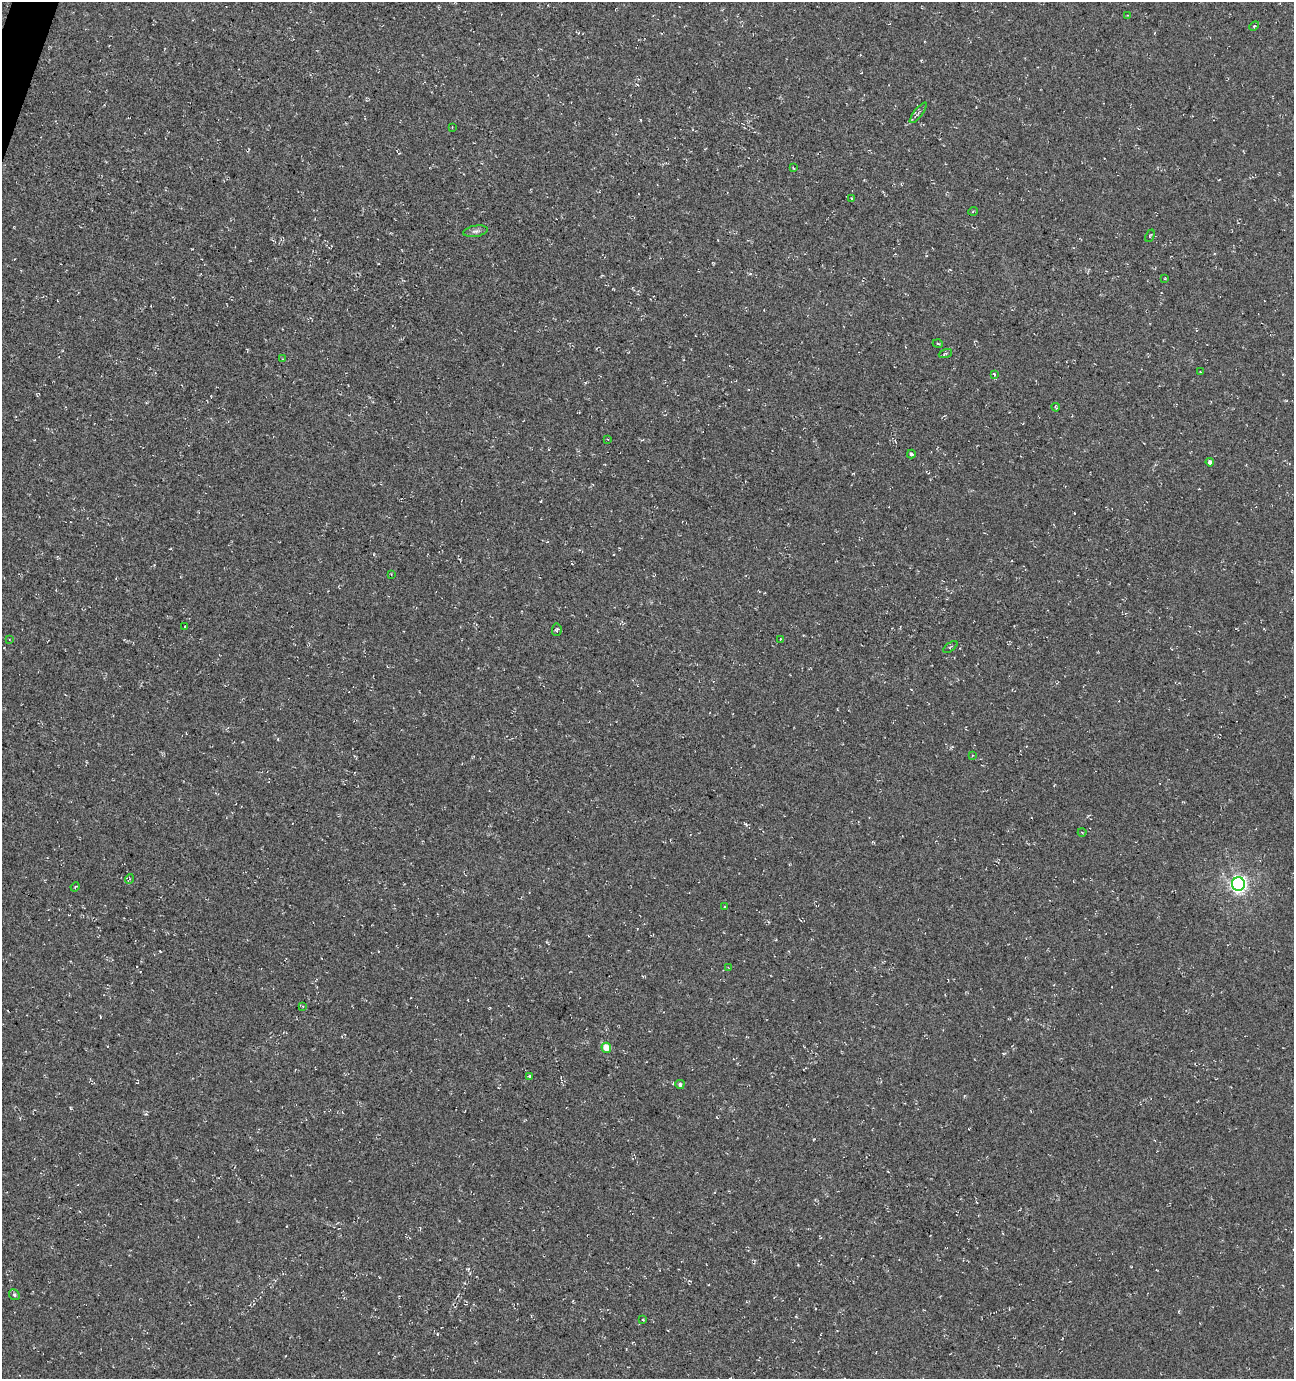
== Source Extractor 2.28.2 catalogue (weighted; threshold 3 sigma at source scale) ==
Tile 11 of 4 x 4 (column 3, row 3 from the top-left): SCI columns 2801-4092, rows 1388-2764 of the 5661 x 5522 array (HDU 1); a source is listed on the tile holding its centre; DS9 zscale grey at full resolution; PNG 1296 x 1381 px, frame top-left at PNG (2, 2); each listed source drawn as its Kron ellipse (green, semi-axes under 4 px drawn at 4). Shown black and unused: <1% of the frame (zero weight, under 3 of 4 exposures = <1% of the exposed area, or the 3 px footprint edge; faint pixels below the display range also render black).
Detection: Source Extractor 2.28.2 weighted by HDU 2 'WHT'; one run over the whole footprint, this tile lists its part. Background -0.0179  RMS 0.0061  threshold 0.0274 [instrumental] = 3 sigma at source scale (4.5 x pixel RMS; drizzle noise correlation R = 1.50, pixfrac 1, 0.0396/0.0396 arcsec/px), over >= 5 px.
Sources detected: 40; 2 cosmic-ray / hot-pixel residue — neither listed nor drawn; the other 38 listed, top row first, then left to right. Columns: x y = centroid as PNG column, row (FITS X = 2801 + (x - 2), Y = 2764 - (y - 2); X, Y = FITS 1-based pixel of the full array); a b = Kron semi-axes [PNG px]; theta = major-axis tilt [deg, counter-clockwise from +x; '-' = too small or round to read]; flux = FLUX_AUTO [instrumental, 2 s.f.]
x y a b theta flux
1127 16 4 2 - 0.4
1254 26 6 3 44 0.67
918 113 12 3 52 1.4
452 127 3 2 - 0.37
793 168 4 2 - 0.48
852 198 4 4 - 0.58
973 211 5 3 - 0.62
475 231 13 5 9 2
1150 236 6 3 66 0.63
1165 279 3 2 - 0.6
938 344 5 3 - 0.56
945 354 7 3 19 0.87
283 358 4 2 - 0.44
1200 371 2 2 - 0.33
994 374 4 3 - 0.55
1056 407 4 3 - 0.62
607 439 4 2 - 0.4
911 454 4 3 - 1.3
1210 462 4 4 - 1.8
391 574 3 2 - 0.38
185 627 3 2 - 0.38
557 630 6 5 - 1.2
9 639 4 2 - 0.46
780 639 3 2 - 0.47
950 647 8 3 36 0.73
972 756 4 2 - 0.46
1082 832 4 2 - 0.46
129 879 5 3 - 0.58
1238 884 7 6 - 190
75 887 5 3 - 0.59
725 907 3 3 - 0.57
728 967 3 2 - 0.44
303 1006 3 3 - 0.42
606 1048 5 4 - 9.3
529 1076 4 4 - 0.69
680 1084 4 4 - 1.2
14 1295 6 5 - 1.1
643 1319 4 3 - 0.43
Unlisted compact peaks at least as high as the median listed source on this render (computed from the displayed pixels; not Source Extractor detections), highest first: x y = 437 1334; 745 824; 640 120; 192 249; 146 1114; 70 1108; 541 501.